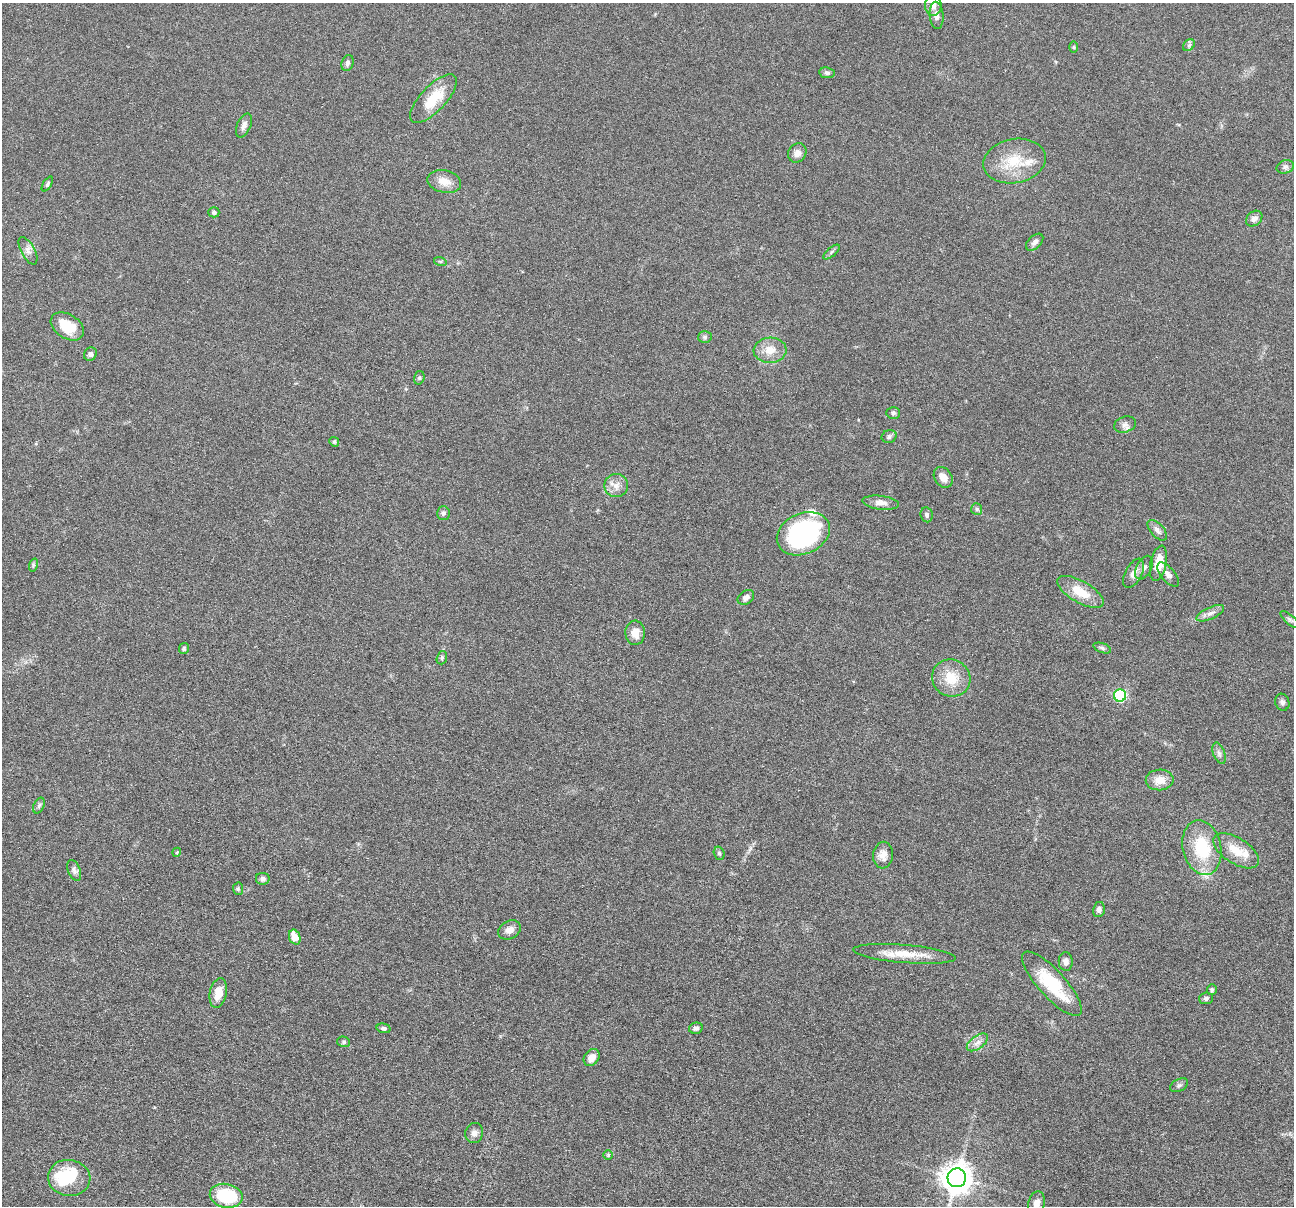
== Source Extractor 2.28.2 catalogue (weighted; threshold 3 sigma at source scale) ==
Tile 7 of 4 x 4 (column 3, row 2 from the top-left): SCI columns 2592-3883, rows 2663-3866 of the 5183 x 5199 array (HDU 1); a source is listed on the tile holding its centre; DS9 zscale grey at full resolution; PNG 1296 x 1208 px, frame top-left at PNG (2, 3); each listed source drawn as its Kron ellipse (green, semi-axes under 4 px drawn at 4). Nothing masked; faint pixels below the display range render black.
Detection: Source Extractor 2.28.2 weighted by HDU 2 'WHT'; one run over the whole footprint, this tile lists its part. Background 0.0372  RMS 0.0038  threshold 0.0156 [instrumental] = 3 sigma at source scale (4.09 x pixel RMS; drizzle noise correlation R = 1.36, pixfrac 0.8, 0.05/0.05 arcsec/px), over >= 5 px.
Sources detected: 89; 1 inside a brighter object's white glare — neither listed nor drawn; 4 inside a brighter listed object's ellipse — not listed separately; the other 84 listed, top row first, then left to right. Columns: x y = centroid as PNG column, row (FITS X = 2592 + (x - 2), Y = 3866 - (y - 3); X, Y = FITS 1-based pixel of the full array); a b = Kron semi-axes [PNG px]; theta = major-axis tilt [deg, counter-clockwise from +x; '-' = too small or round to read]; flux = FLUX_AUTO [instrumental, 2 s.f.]
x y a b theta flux
933 5 10 8 88 2.6
936 15 14 7 -86 1.7
1189 45 6 5 - 0.79
1074 47 5 3 - 0.38
347 63 8 5 72 1
827 73 8 5 -9 0.8
433 99 31 12 47 10
244 125 13 6 66 1.7
797 153 10 8 52 2.1
1014 161 31 22 12 12
1285 167 9 6 14 1.1
444 181 17 11 -12 4
47 184 8 4 58 0.63
214 212 5 5 - 0.67
1254 219 9 7 42 1.6
1035 242 10 6 43 1.3
28 251 15 7 -61 1.9
831 252 10 3 40 0.71
440 261 6 4 -18 0.52
67 326 18 12 -32 8.8
705 337 7 5 3 0.79
770 350 16 12 4 5
90 354 7 6 - 1.1
419 378 7 5 72 0.58
893 413 7 5 -2 0.71
1125 425 11 7 17 1.6
889 436 7 6 - 0.93
334 442 5 4 - 0.44
943 477 11 8 -54 2.9
616 486 12 11 - 2.8
881 503 18 7 -6 2.4
977 509 6 5 - 0.65
443 513 7 6 - 1.1
927 515 7 6 - 0.79
1157 530 12 6 -48 1.6
803 534 27 20 24 55
1158 563 18 8 77 6.7
33 565 7 4 73 0.6
1144 568 13 7 63 1.8
1134 573 16 8 62 2.6
1168 575 14 7 -50 1.8
1080 592 26 11 -30 7.8
746 597 9 6 36 1.3
1210 613 15 6 24 1.8
1290 620 11 4 -43 0.96
635 633 12 10 -88 3.7
1102 648 9 4 -19 0.78
184 649 5 5 - 0.67
442 658 7 5 70 0.62
951 678 19 18 - 8.5
1120 695 6 6 - 37
1282 702 8 7 - 1.1
1219 753 11 6 -70 1.3
1160 780 14 10 1 4.5
39 806 8 5 63 0.76
1202 848 28 19 -77 17
1236 851 26 13 -32 6.9
177 852 4 3 - 0.34
719 853 7 5 -73 0.71
883 855 13 10 84 3
74 871 11 6 -69 1.3
263 879 7 6 - 1.1
238 889 6 5 - 0.57
1099 910 8 6 78 1.2
510 930 12 9 28 2.3
295 937 8 5 -67 5.2
905 954 51 9 -5 8.2
1066 961 9 7 -87 1.4
1052 984 42 13 -48 18
1212 989 5 5 - 0.72
218 993 15 8 78 5.2
1206 998 7 6 - 0.93
384 1028 7 4 -13 1
696 1028 7 5 12 1.2
344 1042 6 5 - 0.62
977 1042 12 6 36 1.9
592 1058 9 7 51 2.7
1179 1085 9 6 29 0.93
474 1133 10 9 - 1.9
608 1155 5 5 - 0.48
69 1178 21 18 -8 18
957 1178 9 9 - 500
226 1196 17 12 -12 17
1037 1203 12 8 77 2.2
Isophote crosses this tile's border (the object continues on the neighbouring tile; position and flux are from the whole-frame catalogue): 2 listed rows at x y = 933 5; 1037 1203